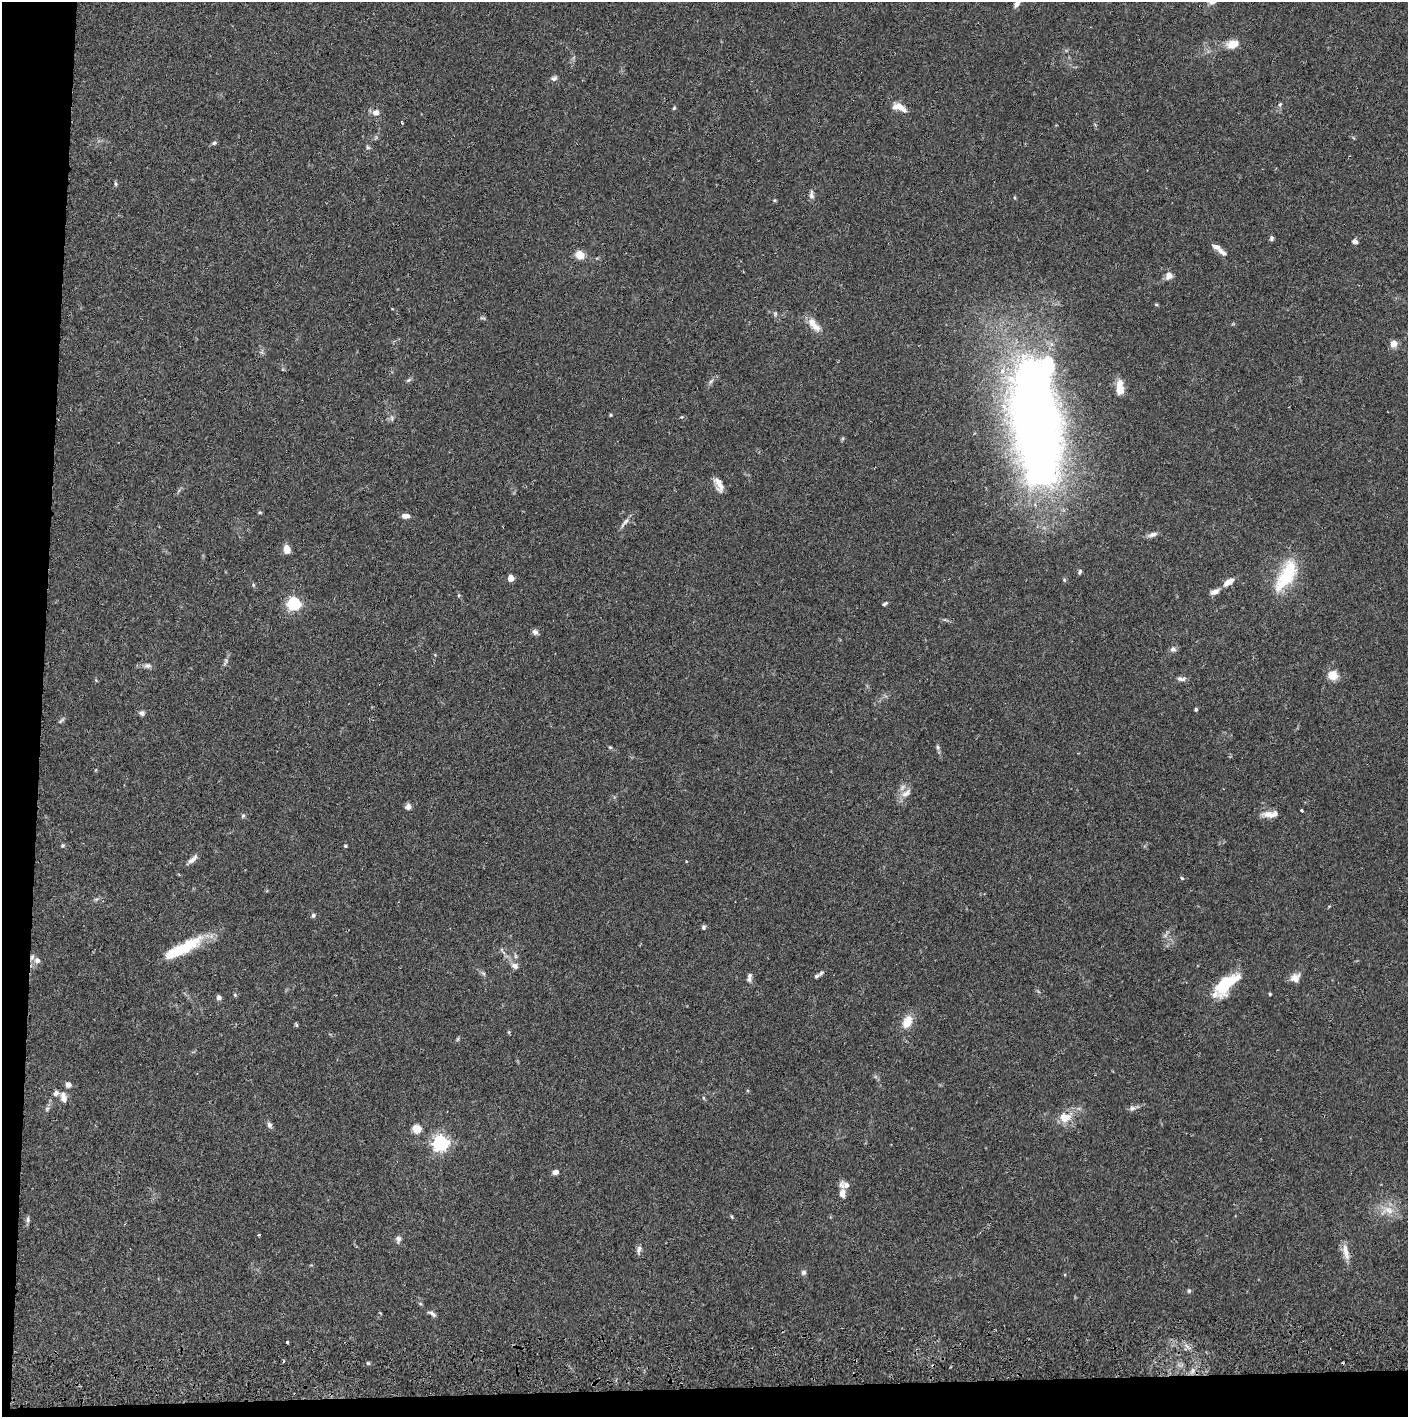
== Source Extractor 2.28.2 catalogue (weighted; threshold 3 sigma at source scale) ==
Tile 7 of 3 x 3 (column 1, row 3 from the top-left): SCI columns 4-1409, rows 56-1470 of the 4229 x 4358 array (HDU 1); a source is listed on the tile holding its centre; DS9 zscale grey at full resolution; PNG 1410 x 1419 px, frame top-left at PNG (2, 2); no overlay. Shown black and unused: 5% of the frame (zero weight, under 2 of 3 exposures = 3% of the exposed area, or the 3 px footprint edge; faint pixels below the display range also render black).
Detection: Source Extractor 2.28.2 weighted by HDU 2 'WHT'; one run over the whole footprint, this tile lists its part. Background 0.0678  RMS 0.0049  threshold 0.0219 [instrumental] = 3 sigma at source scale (4.5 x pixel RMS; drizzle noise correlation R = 1.50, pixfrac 1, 0.05/0.05 arcsec/px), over >= 5 px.
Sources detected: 116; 3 inside a brighter object's white glare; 2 cosmic-ray / hot-pixel residue — not listed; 5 inside a brighter listed object's ellipse — not listed separately; the other 106 listed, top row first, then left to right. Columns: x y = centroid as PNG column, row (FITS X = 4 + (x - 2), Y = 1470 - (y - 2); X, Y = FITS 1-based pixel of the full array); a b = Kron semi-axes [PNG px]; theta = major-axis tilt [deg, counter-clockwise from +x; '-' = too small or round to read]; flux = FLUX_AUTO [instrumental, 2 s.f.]
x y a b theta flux
1018 2 12 5 63 3.3
1233 44 16 10 16 5.5
554 78 8 6 29 1.3
1280 104 6 5 - 0.77
899 107 18 8 -23 5.1
674 108 5 4 - 0.6
376 113 9 8 - 2.9
402 123 4 2 - 0.44
214 143 6 5 - 0.87
368 147 6 4 -29 0.76
115 183 6 4 -71 0.68
811 195 12 6 -89 1.8
774 200 5 4 - 0.53
1271 238 6 4 77 1.1
1355 242 6 5 - 2
1222 252 15 6 -35 2.4
580 255 7 6 - 8.1
1169 275 10 8 76 2.9
1156 304 5 3 - 0.49
775 314 6 5 - 0.83
483 318 9 4 -20 0.76
812 322 22 9 -42 5.7
1394 344 8 8 - 3.2
408 380 8 5 27 0.92
711 381 8 4 45 1.1
1120 388 17 8 -88 6.2
611 415 4 3 - 0.55
392 418 7 4 -72 0.85
1036 419 87 31 -82 760
719 484 19 8 -69 4.2
260 512 5 4 - 0.61
406 516 9 5 -1 2.3
625 522 18 4 52 2
1153 534 12 6 16 2.2
287 549 8 6 -74 5.2
1080 571 6 4 74 0.82
1287 576 44 19 51 23
511 578 5 4 - 7.5
1064 580 5 4 - 0.67
1228 582 12 6 34 4.2
253 585 6 4 -88 0.58
1214 592 12 6 23 2.4
459 595 5 4 - 0.6
294 604 6 6 - 88
885 604 6 4 36 0.8
535 632 8 6 -41 1.6
1173 649 8 7 - 1.6
226 660 8 3 -74 0.75
147 666 9 7 0 1.7
1332 675 8 8 - 7.9
1181 679 13 6 -5 1.8
1196 709 4 4 - 0.77
142 713 7 7 - 1.3
61 720 11 3 40 0.89
610 747 5 5 - 0.56
938 747 8 5 -73 1.1
906 793 16 8 33 3.6
408 807 7 7 - 1.8
1301 810 3 3 - 0.82
1269 814 19 8 -9 4.3
243 816 7 5 67 0.84
62 845 5 5 - 0.71
345 846 4 3 - 0.57
193 859 15 6 42 2.4
1182 878 5 4 - 0.5
313 915 6 5 - 0.98
703 927 6 5 - 1
182 948 48 11 27 22
515 956 7 4 -90 0.87
37 960 8 7 - 2.4
514 966 11 8 -31 2.3
483 973 7 4 -19 0.81
821 973 7 5 47 1
749 977 12 5 80 1.8
1295 978 12 11 - 3.7
1226 984 30 13 41 23
1270 994 3 3 - 0.55
235 995 5 4 - 0.54
219 997 5 5 - 1.6
907 1022 16 11 63 6.8
297 1025 6 4 -71 0.57
68 1084 6 6 - 2
63 1097 14 8 -77 3.3
704 1098 6 4 -70 0.58
1132 1108 8 7 - 1.5
47 1109 7 4 47 0.94
1065 1117 16 12 8 7.6
269 1125 8 6 -68 1.4
417 1129 10 9 - 5
440 1143 6 6 - 160
555 1172 7 5 13 2.1
844 1185 14 8 -9 2.9
842 1193 11 7 86 2.9
1388 1210 15 9 -31 5.6
732 1217 6 3 -60 0.58
28 1219 8 5 81 1.3
259 1235 3 3 - 0.69
398 1239 10 7 81 1.6
639 1249 11 6 72 1.7
1346 1252 23 7 -77 4.6
803 1272 7 6 - 1.2
1189 1291 6 5 - 0.8
432 1314 13 5 -33 1.5
287 1342 3 3 - 0.57
1187 1346 11 4 -40 1.7
368 1363 4 4 - 0.57
Isophote crosses this tile's border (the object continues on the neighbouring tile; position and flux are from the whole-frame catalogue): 1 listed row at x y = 1018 2